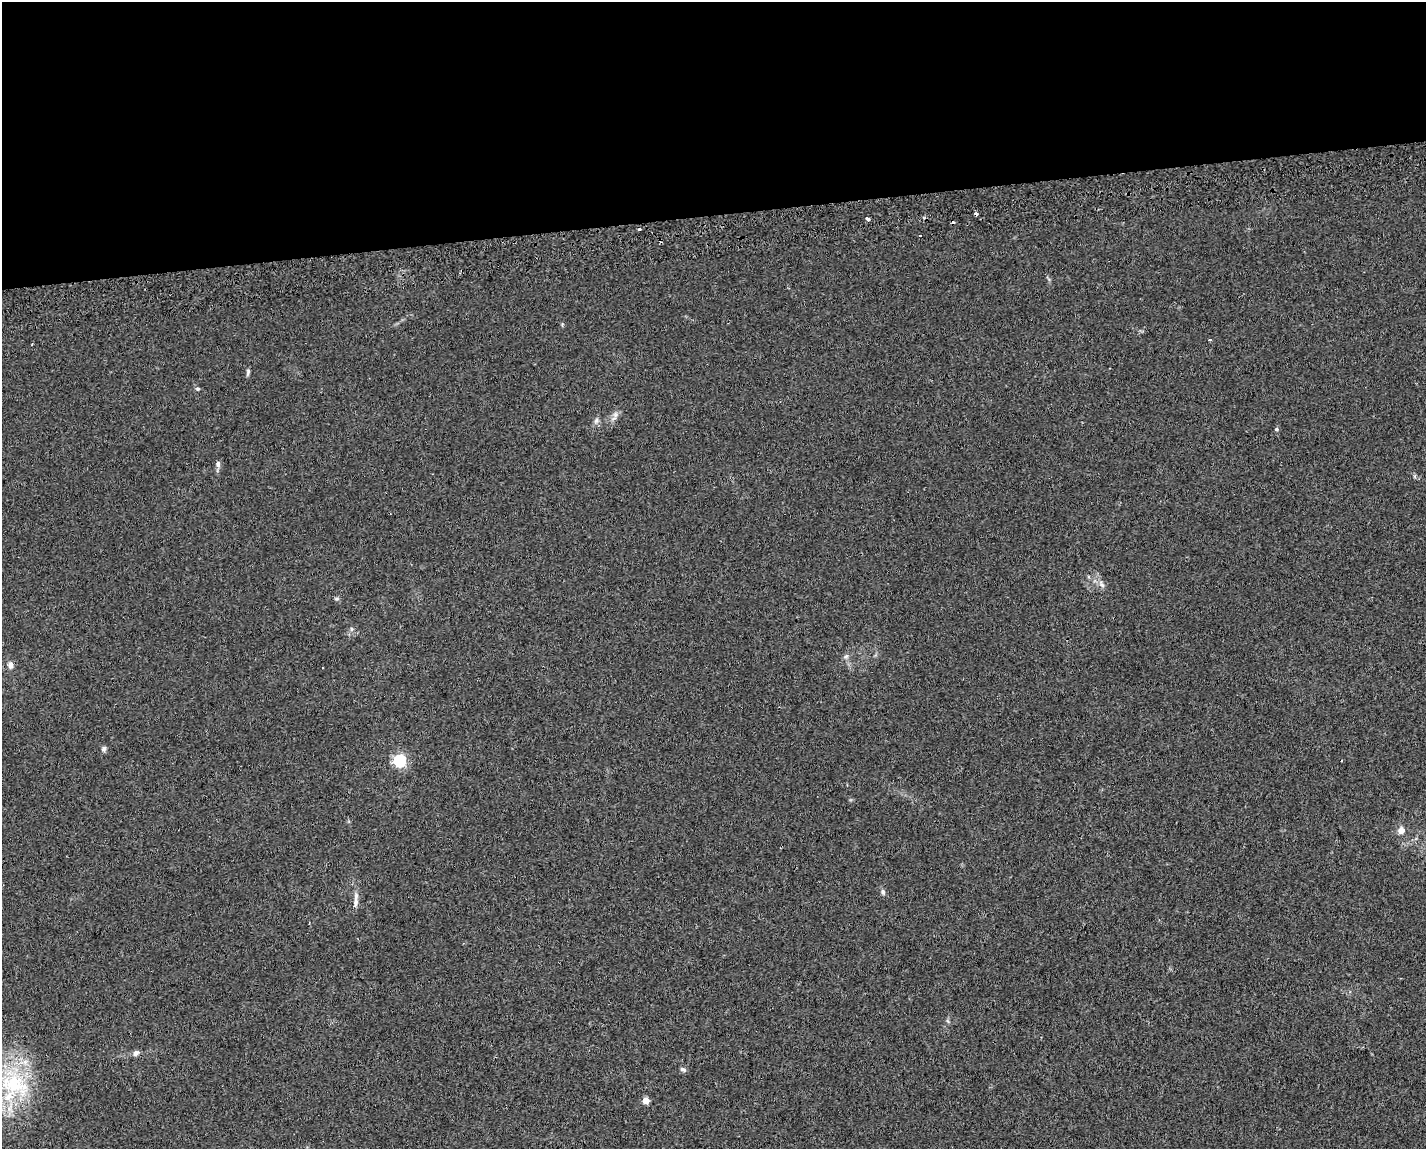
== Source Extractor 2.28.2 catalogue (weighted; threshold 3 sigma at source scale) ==
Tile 2 of 3 x 4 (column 2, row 1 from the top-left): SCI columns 1480-2903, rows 3487-4633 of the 4425 x 4678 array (HDU 1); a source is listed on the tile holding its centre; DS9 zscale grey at full resolution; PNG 1428 x 1151 px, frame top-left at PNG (2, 2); no overlay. Shown black and unused: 19% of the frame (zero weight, under 2 of 3 exposures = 4% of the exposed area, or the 3 px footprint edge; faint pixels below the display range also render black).
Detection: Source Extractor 2.28.2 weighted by HDU 2 'WHT'; one run over the whole footprint, this tile lists its part. Background 0.0226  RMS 0.0048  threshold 0.0215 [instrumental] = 3 sigma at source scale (4.5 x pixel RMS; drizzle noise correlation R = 1.50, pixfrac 1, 0.0396/0.0396 arcsec/px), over >= 5 px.
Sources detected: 29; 4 cosmic-ray / hot-pixel residue — not listed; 1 inside a brighter listed object's ellipse — not listed separately; the other 24 listed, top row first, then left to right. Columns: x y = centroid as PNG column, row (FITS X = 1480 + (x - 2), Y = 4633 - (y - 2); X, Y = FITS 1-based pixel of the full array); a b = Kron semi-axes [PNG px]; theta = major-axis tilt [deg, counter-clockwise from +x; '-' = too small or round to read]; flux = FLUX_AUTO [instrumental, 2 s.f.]
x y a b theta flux
868 219 4 3 - 3.3
639 229 3 3 - 3.5
1210 340 3 3 - 2.5
32 344 3 2 - 0.41
248 372 9 5 85 0.91
198 389 5 4 - 0.61
615 415 10 6 -83 1.7
596 421 9 5 63 1.3
1276 429 5 4 - 0.75
218 464 9 6 -84 1.5
1102 584 11 6 -53 2
336 599 6 4 -1 0.68
351 629 6 4 -90 0.76
846 656 7 5 42 1.1
10 665 7 6 - 2.5
104 749 7 6 - 1.2
399 761 6 5 - 68
1401 830 8 7 - 3.2
883 892 8 5 -80 1.1
356 902 14 6 83 2.4
136 1053 8 6 34 1.8
683 1069 9 5 -24 1
14 1084 46 27 -17 37
646 1100 5 4 - 6.4